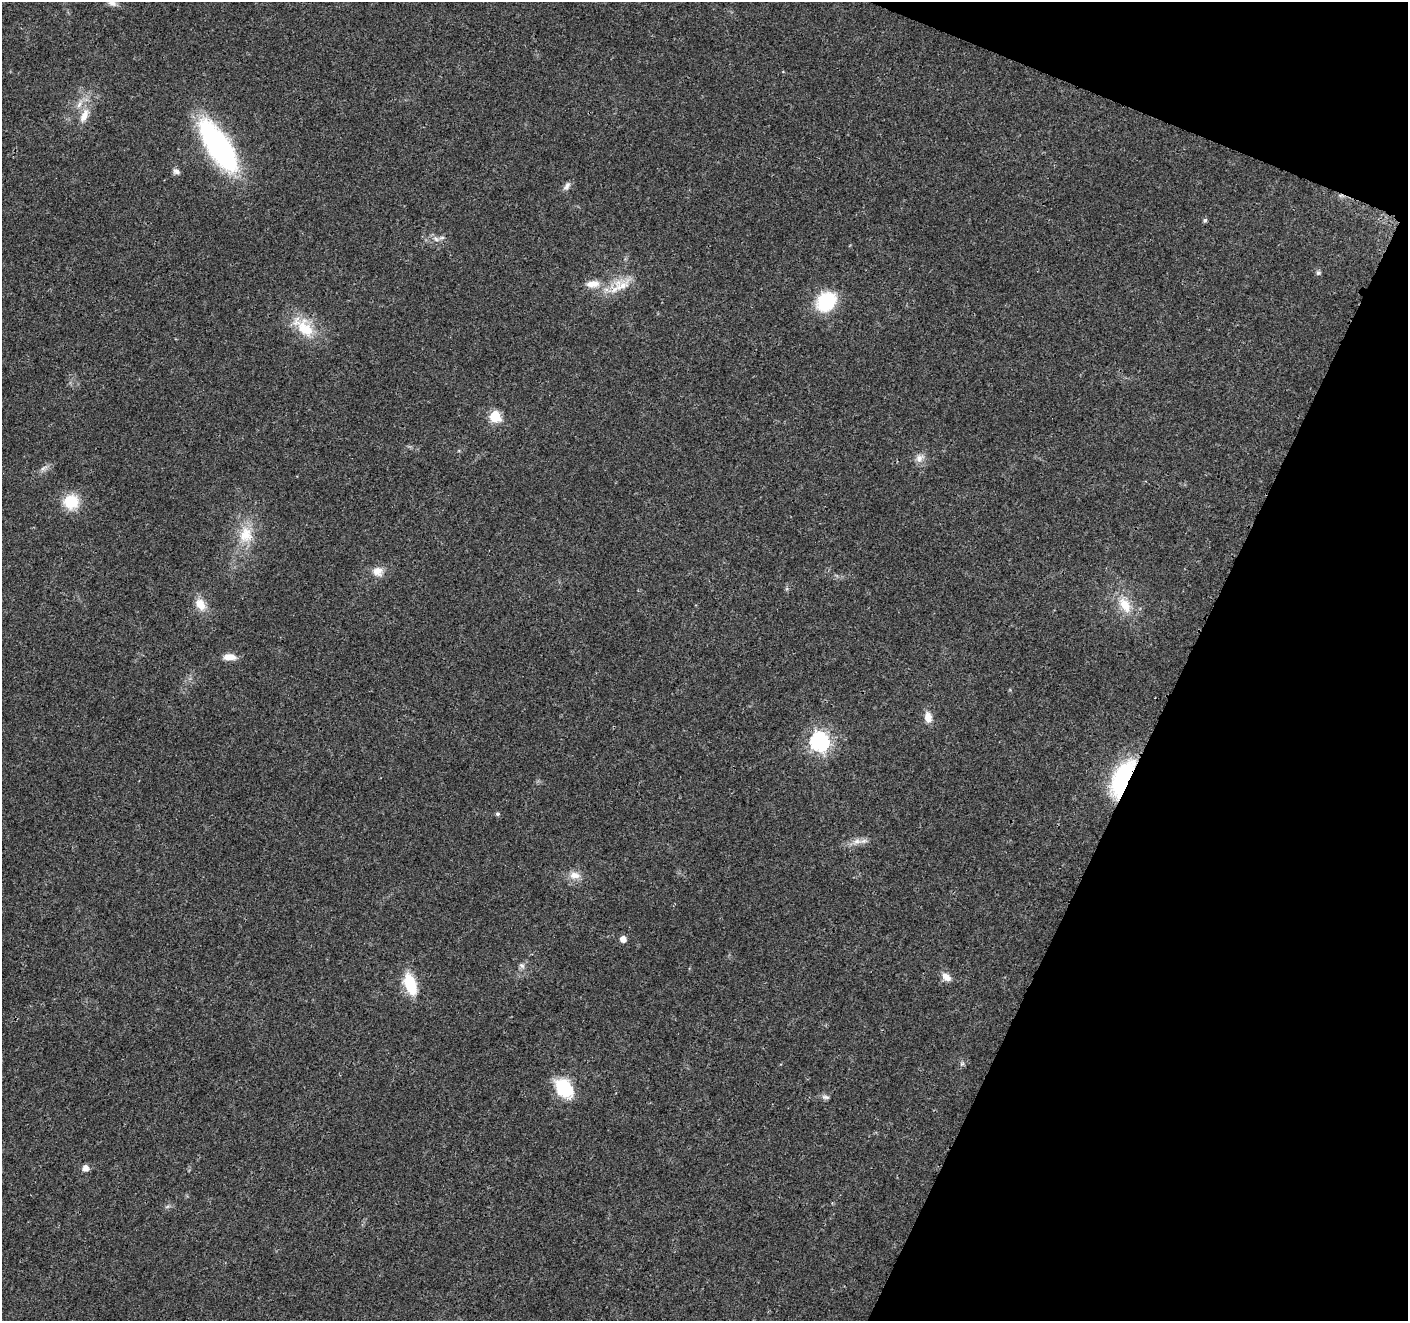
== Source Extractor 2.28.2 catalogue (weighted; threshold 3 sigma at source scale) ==
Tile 8 of 4 x 4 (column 4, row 2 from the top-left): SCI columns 4227-5632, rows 2849-4167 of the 5644 x 5762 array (HDU 1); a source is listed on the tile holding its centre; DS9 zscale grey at full resolution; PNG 1410 x 1323 px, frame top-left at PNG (2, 2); no overlay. Shown black and unused: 19% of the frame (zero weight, under 3 of 4 exposures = <1% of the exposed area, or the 3 px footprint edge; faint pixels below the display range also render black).
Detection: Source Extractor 2.28.2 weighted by HDU 2 'WHT'; one run over the whole footprint, this tile lists its part. Background 0.0255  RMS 0.0032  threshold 0.0142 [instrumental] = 3 sigma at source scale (4.5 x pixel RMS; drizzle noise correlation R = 1.50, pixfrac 1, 0.0396/0.0396 arcsec/px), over >= 5 px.
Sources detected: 35; all 35 listed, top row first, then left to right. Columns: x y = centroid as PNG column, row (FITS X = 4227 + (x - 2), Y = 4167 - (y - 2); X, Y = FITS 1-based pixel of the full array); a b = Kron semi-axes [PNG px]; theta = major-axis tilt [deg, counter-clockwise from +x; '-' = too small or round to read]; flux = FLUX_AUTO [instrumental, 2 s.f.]
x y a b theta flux
112 3 13 8 -34 1.7
84 116 21 10 65 4
218 146 41 16 -57 93
176 172 9 6 -10 1.1
567 186 13 7 55 1.2
1205 220 5 5 - 0.64
436 239 10 5 -45 1.1
1318 273 7 6 - 0.64
593 284 17 9 5 3.6
622 286 30 12 29 6.7
826 302 19 15 46 20
304 327 38 18 -44 11
495 416 6 6 - 20
919 458 12 9 34 2.2
44 468 12 5 28 1.2
71 502 16 15 - 9.9
246 535 24 19 85 8.9
378 572 15 13 -10 3.1
200 604 17 12 -63 4.4
1125 605 23 14 -59 7
230 657 15 8 -1 3.1
928 717 13 9 -78 3
819 742 8 7 - 130
1122 778 45 17 63 32
497 814 5 5 - 0.58
857 841 12 7 12 2.2
575 875 16 10 -3 3.1
623 939 5 5 - 2.4
522 966 8 6 -53 0.98
946 977 12 8 -39 2.5
410 984 23 11 -71 11
962 1064 7 4 0 0.56
564 1088 19 14 -51 16
825 1097 12 5 -15 0.91
85 1168 6 5 - 2.4
Overlapping masked pixels (flux is a lower limit): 1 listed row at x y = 1122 778
Isophote crosses this tile's border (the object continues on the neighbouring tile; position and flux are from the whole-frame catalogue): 1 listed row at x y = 112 3